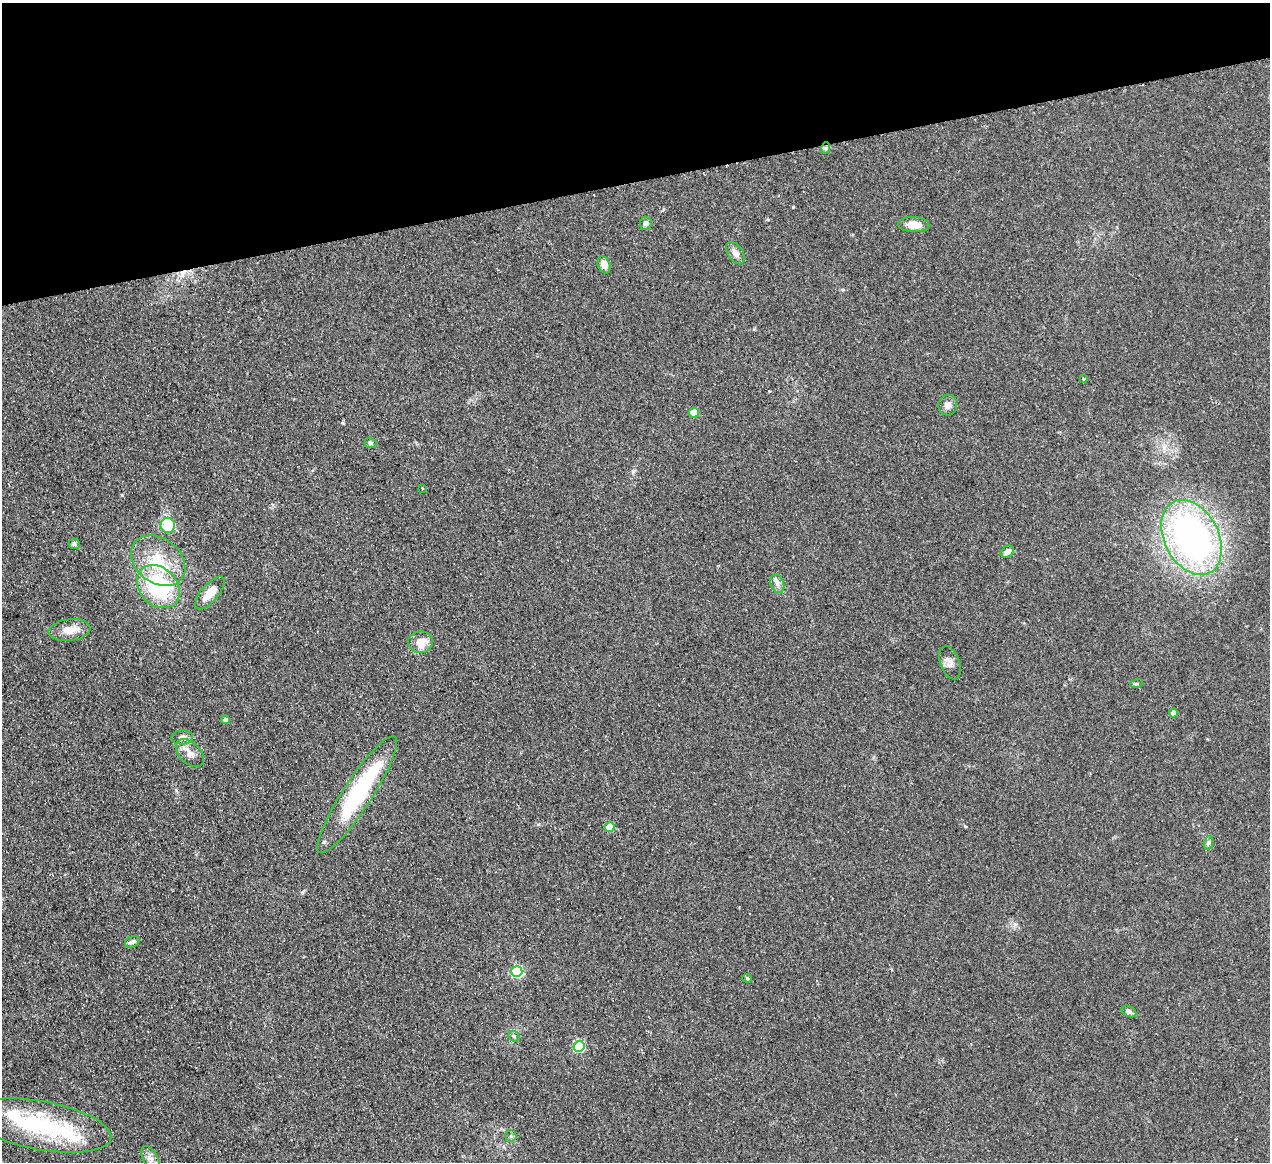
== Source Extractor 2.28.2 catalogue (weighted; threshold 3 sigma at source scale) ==
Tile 3 of 4 x 4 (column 3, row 1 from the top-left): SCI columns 2590-3857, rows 3760-4919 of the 5180 x 5078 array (HDU 1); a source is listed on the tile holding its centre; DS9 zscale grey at full resolution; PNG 1272 x 1164 px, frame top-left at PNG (2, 3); each listed source drawn as its Kron ellipse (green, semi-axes under 4 px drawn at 4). Shown black and unused: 15% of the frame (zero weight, under 2 of 3 exposures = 3% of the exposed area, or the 3 px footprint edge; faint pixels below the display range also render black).
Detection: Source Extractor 2.28.2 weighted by HDU 2 'WHT'; one run over the whole footprint, this tile lists its part. Background 0.107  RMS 0.011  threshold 0.0476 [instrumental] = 3 sigma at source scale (4.5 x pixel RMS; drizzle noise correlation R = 1.50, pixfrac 1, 0.05/0.05 arcsec/px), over >= 5 px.
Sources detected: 45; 1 inside a brighter object's white glare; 2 cosmic-ray / hot-pixel residue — neither listed nor drawn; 4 inside a brighter listed object's ellipse — not listed separately; the other 38 listed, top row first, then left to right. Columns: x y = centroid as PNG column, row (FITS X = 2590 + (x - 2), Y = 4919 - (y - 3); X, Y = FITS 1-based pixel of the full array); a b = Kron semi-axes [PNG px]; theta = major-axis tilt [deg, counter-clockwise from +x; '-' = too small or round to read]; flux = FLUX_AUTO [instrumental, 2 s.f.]
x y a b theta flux
826 148 6 4 71 1.5
646 223 7 6 - 3.3
914 225 15 7 -2 11
735 253 12 7 -58 6.5
604 265 9 6 -68 8.1
1083 378 4 2 - 1.7
948 405 10 9 - 6
694 413 5 5 - 22
370 443 6 5 - 1.9
422 488 3 2 - 0.89
168 525 7 7 - 34
1191 537 40 27 -63 360
74 544 6 5 - 2.4
1007 552 7 5 38 4.9
158 561 30 22 -38 43
777 584 9 6 -70 4.1
158 587 24 18 -46 89
210 593 20 8 50 17
69 630 21 11 7 12
420 642 12 11 - 14
950 663 17 9 -70 6.3
1136 684 6 3 17 1.3
1173 713 4 4 - 7.8
225 720 4 4 - 3.9
182 737 11 7 3 4.6
190 753 16 10 -44 8.3
357 795 69 14 57 120
610 827 5 5 - 25
1208 843 7 4 71 2.2
132 942 8 5 25 2.7
517 971 5 5 - 110
747 978 5 4 - 1.7
1129 1011 8 5 -26 4.1
514 1036 6 5 - 1.8
579 1046 5 5 - 96
41 1125 71 24 -11 110
511 1136 6 5 - 2
151 1159 14 7 -60 6.4
Overlapping masked pixels (flux is a lower limit): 1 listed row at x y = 357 795
Unlisted compact peaks at least as high as the median listed source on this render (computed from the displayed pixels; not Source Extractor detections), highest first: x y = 793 207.